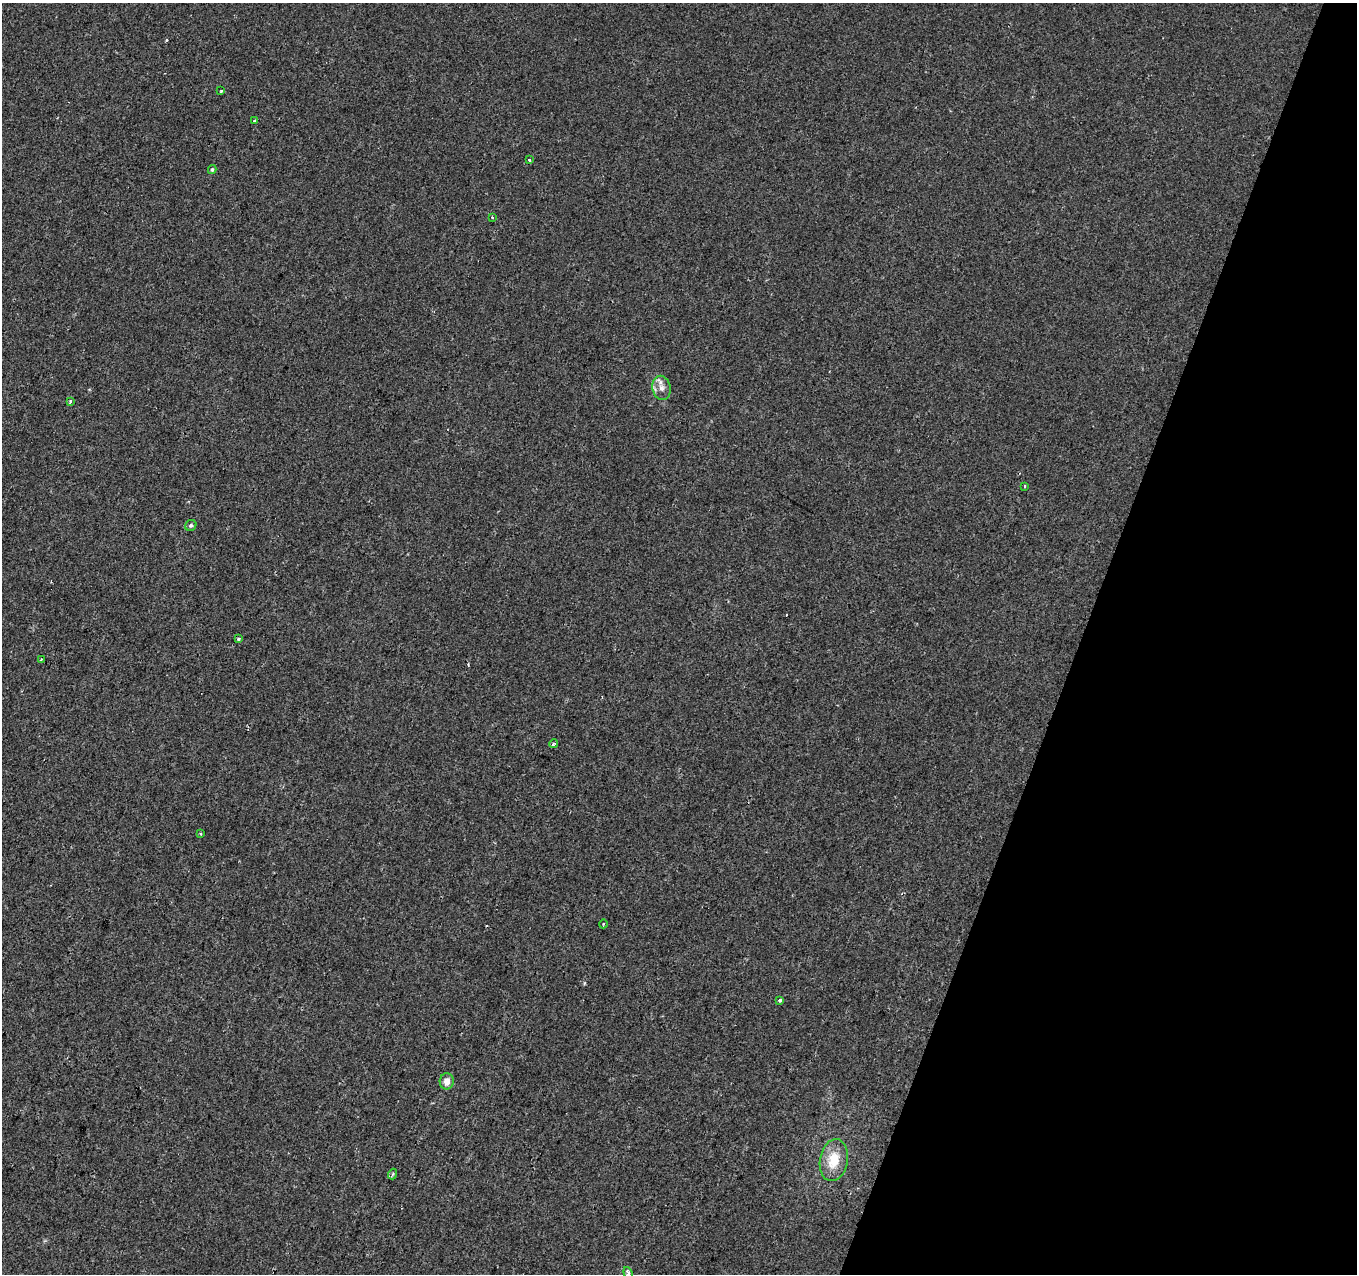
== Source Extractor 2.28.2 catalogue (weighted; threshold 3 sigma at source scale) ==
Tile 8 of 4 x 4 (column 4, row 2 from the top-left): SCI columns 4066-5420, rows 2761-4032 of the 5437 x 5587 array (HDU 1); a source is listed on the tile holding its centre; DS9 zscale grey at full resolution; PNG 1359 x 1276 px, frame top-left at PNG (2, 3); each listed source drawn as its Kron ellipse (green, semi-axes under 4 px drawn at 4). Shown black and unused: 20% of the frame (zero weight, under 2 of 3 exposures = <1% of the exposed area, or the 3 px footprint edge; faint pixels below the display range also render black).
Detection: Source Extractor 2.28.2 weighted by HDU 2 'WHT'; one run over the whole footprint, this tile lists its part. Background 0.00973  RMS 0.0053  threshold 0.0238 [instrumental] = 3 sigma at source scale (4.5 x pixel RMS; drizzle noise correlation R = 1.50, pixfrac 1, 0.0396/0.0396 arcsec/px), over >= 5 px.
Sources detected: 20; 1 cosmic-ray / hot-pixel residue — neither listed nor drawn; the other 19 listed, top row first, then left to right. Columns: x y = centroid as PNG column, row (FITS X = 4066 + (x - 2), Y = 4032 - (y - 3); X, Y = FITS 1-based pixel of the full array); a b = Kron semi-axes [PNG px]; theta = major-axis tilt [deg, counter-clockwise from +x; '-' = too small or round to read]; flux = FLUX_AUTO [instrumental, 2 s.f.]
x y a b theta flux
221 91 4 3 - 0.71
254 120 3 3 - 1.1
530 159 3 3 - 1.2
212 169 4 4 - 0.92
492 217 3 2 - 0.66
662 388 12 9 -79 3.8
70 401 4 3 - 1.9
1024 486 3 2 - 0.45
191 525 6 5 - 1.1
238 639 4 3 - 0.92
41 659 3 2 - 0.99
554 744 4 3 - 2.3
201 834 4 3 - 0.47
603 924 4 3 - 0.48
780 1000 3 3 - 4.4
447 1081 8 7 - 3.8
834 1160 21 14 80 13
393 1174 5 3 - 0.65
628 1273 6 4 -72 2.2
Isophote crosses this tile's border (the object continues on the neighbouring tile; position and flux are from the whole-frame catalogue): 1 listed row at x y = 628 1273